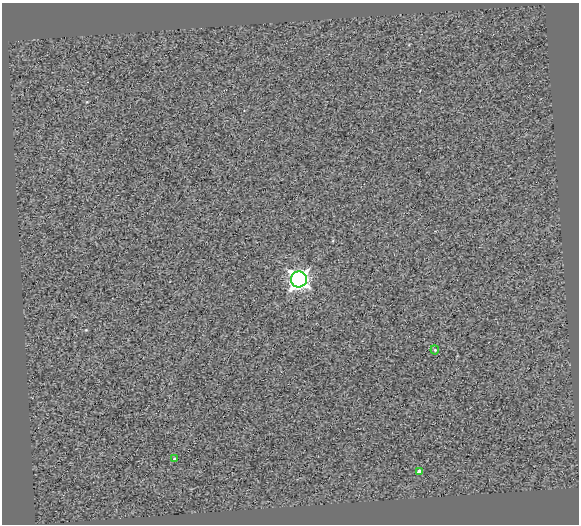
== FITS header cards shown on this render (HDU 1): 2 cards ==
NAXIS1  =                  577
NAXIS2  =                  522

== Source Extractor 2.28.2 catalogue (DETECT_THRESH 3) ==
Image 577 x 522 px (HDU 1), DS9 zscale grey, 1 PNG px = 1 image px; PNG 581 x 526 px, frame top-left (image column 1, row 522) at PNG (2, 3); each listed source drawn as its Kron ellipse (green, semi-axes under 4 px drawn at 4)
Background 0.127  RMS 14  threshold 43.2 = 3 sigma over >= 5 px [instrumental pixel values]
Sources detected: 4; all 4 listed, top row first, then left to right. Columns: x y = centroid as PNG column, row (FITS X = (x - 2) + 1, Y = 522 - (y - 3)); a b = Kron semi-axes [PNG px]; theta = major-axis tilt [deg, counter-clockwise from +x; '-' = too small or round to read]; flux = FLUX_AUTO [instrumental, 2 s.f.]
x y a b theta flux
299 279 8 8 - 450000
435 350 4 4 - 980
174 459 4 3 - 1700
419 472 4 4 - 5000